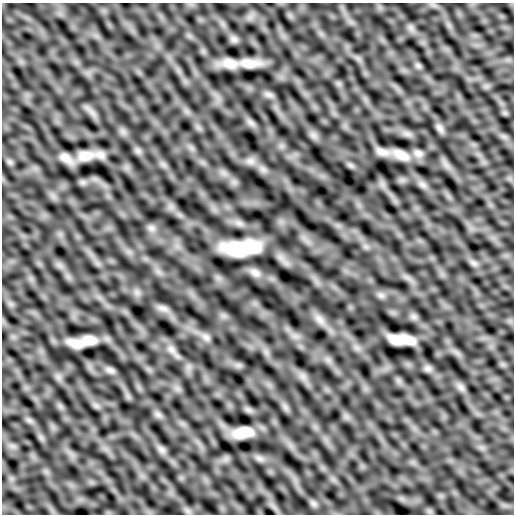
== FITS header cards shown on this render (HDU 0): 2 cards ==
NAXIS1  =                  512
NAXIS2  =                  512

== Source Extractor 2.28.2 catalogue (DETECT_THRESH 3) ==
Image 512 x 512 px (HDU 0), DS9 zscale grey, 1 PNG px = 1 image px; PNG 516 x 516 px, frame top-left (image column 1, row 512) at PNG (2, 3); no overlay
Background 2.17e-05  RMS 0.0033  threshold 0.00996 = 3 sigma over >= 5 px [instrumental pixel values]
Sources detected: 20; all 20 listed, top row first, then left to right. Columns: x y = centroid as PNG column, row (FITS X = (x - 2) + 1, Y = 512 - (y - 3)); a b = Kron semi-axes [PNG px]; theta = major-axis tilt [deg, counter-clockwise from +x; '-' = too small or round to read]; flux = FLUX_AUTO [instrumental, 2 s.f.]
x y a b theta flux
230 63 17 10 -14 2.7
249 63 22 10 -3 3.4
440 128 12 6 -53 0.88
382 152 18 9 -20 1.5
418 153 12 9 -19 1.1
401 155 21 10 -27 2.7
85 156 21 13 5 3
65 158 16 10 -34 1.7
242 248 34 13 3 11
255 273 15 9 -29 1.4
319 319 13 5 -45 1.3
206 337 8 6 -45 0.86
395 339 13 7 -24 2.3
89 340 12 7 1 2.3
408 340 15 7 -20 2.6
76 344 14 6 -12 2.3
171 350 9 7 -35 1
110 370 11 6 -15 0.77
243 432 18 9 10 4.1
161 450 9 5 -45 0.79